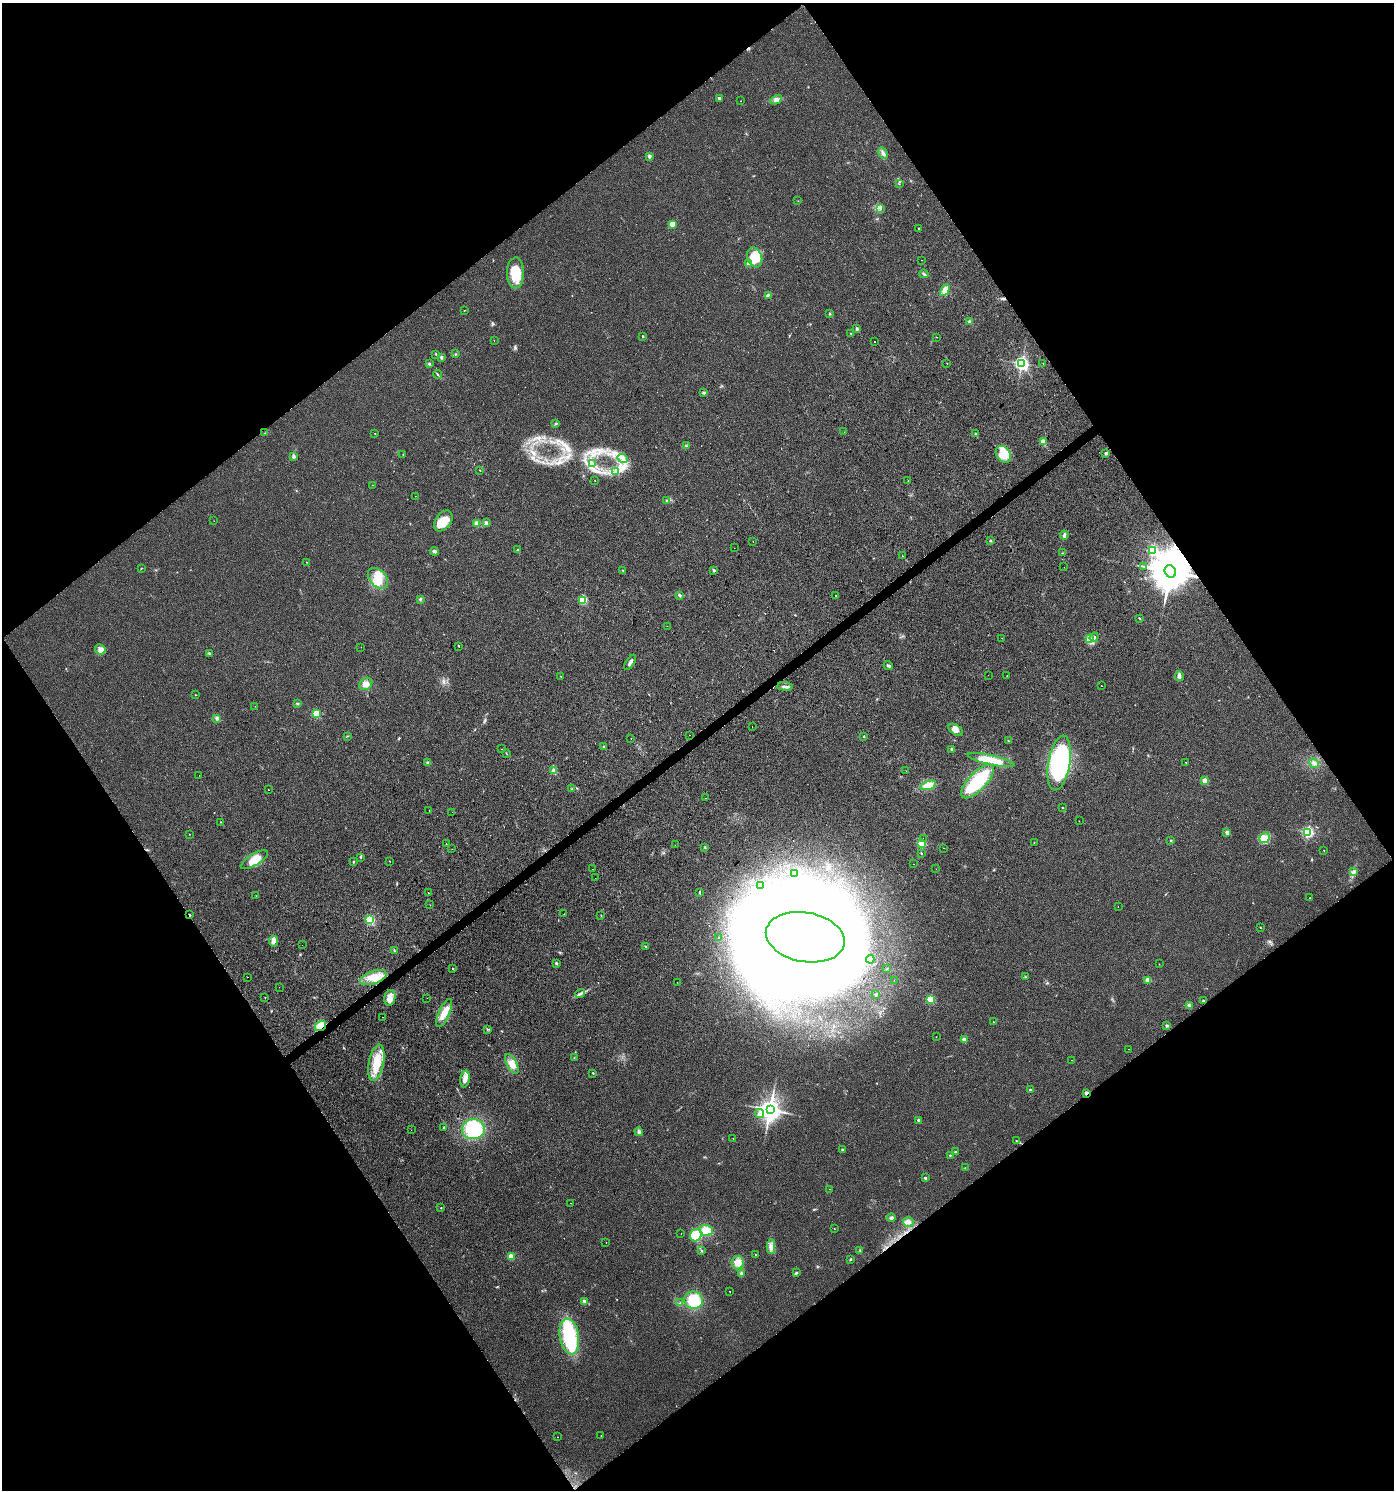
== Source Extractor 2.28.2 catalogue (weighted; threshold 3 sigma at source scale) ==
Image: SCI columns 193-5759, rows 1-5952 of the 5888 x 5956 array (HDU 1 of 3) = the unmasked area's bounding box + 8 px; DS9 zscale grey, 4 x 4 block average (1 PNG px = mean of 4 x 4 image px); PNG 1396 x 1492 px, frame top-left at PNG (2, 3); each listed source drawn as its Kron ellipse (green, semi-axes under 4 px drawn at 4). Shown black and unused: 49% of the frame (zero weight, under 2 of 3 exposures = <1% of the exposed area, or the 3 px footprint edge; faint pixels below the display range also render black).
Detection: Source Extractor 2.28.2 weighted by HDU 2 'WHT'. Background 0.0154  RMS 0.0057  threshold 0.0256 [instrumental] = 3 sigma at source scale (4.5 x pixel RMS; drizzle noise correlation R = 1.50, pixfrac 1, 0.0396/0.0396 arcsec/px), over >= 5 px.
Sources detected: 321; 1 too faint to see at this stretch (4 x 4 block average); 48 inside a brighter object's white glare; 8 cosmic-ray / hot-pixel residue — neither listed nor drawn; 11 inside a brighter listed object's ellipse — not listed separately; the other 253 listed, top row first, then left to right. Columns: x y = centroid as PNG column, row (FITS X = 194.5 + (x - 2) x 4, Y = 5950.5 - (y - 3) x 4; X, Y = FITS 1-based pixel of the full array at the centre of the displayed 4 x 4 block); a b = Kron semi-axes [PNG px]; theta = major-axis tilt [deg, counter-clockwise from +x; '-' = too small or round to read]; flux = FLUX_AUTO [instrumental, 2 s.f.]
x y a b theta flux
719 98 2 2 - 14
776 100 6 4 28 11
740 101 2 2 - 0.96
883 153 6 3 -57 9.6
649 156 2 2 - 28
899 184 2 2 - 1.2
798 201 2 2 - 0.93
881 208 2 2 - 1.3
672 224 2 2 - 91
919 229 2 2 - 4.4
755 257 10 7 -70 65
921 260 2 2 - 0.76
749 263 4 4 - 10
515 273 15 8 89 88
924 274 4 2 - 6.4
945 290 6 3 61 29
768 295 2 2 - 1.8
464 310 2 2 - 1.1
830 314 3 2 - 3.2
970 322 2 2 - 35
857 329 3 2 - 6.5
851 333 2 2 - 1.6
643 336 2 2 - 2.2
937 337 2 2 - 1.1
494 341 2 2 - 9.4
874 342 2 2 - 1.8
436 354 3 2 - 2.2
455 354 3 2 - 1.5
441 357 3 3 - 6
947 363 2 2 - 1.4
1022 363 2 2 - 920
429 364 2 2 - 4
1043 364 2 2 - 6.2
437 374 4 2 - 2.9
704 393 4 3 - 6.2
556 424 2 2 - 2.6
844 432 2 2 - 1.3
265 433 2 2 - 1.7
375 434 2 2 - 1.4
976 434 3 2 - 3.6
1043 442 2 2 - 97
686 446 3 2 - 3.7
1106 453 3 3 - 6.2
403 454 3 2 - 1.6
1003 454 9 6 -51 54
293 457 3 2 - 4
622 458 5 3 - 10
592 463 2 2 - 2.7
480 470 2 2 - 1.8
615 472 2 2 - 1.8
595 480 2 2 - 1
908 480 2 2 - 1.2
372 485 2 2 - 0.58
415 496 2 2 - 0.8
666 501 3 2 - 3.1
214 521 2 2 - 0.69
443 521 12 7 55 57
477 523 4 3 - 7.1
486 523 3 2 - 7.7
1064 535 4 3 - 7.5
990 541 2 2 - 1.9
753 542 2 2 - 2
734 548 2 2 - 0.67
517 549 2 2 - 1.2
434 551 4 3 - 6.8
1153 551 2 2 - 410
1062 553 2 2 - 1.2
903 556 2 2 - 1.3
306 562 2 2 - 1
1144 566 3 2 - 2.8
1064 567 2 2 - 0.52
141 568 2 2 - 1.1
623 570 2 2 - 3.7
714 570 2 2 - 15
1170 571 6 5 - 17000
378 578 12 8 -46 59
680 595 3 2 - 3.9
836 596 2 2 - 4.7
420 599 4 2 - 3.6
583 600 2 2 - 230
1140 618 2 2 - 1.6
667 626 2 2 - 0.59
1094 637 5 3 - 8.4
1002 638 2 2 - 0.76
1090 639 4 2 - 5.9
459 646 2 2 - 1.9
361 647 2 2 - 0.6
100 649 5 5 - 15
209 653 3 2 - 3.1
630 662 8 3 58 11
888 666 5 3 - 4.9
988 675 2 2 - 0.85
561 676 2 2 - 1.1
1007 676 2 2 - 1.3
1179 676 5 3 - 15
366 684 7 5 38 19
785 686 8 2 -5 12
1101 686 2 2 - 1.3
195 695 2 2 - 0.81
297 703 2 2 - 2.7
255 706 2 2 - 0.43
316 713 2 2 - 170
217 718 3 3 - 9.2
752 727 2 2 - 1.1
956 730 8 5 -36 19
690 735 2 2 - 0.71
348 736 2 2 - 1.5
864 736 2 2 - 5.1
631 739 2 2 - 1.3
1008 741 2 2 - 2.2
604 746 2 2 - 1.8
501 749 2 2 - 3.1
952 749 3 2 - 3.2
506 753 4 2 - 1.4
991 760 24 5 -13 64
428 763 3 3 - 4.4
1059 763 28 11 80 490
1186 763 2 2 - 5.1
1314 763 5 4 - 9.9
554 771 2 2 - 50
906 771 2 2 - 0.93
199 775 2 2 - 1.1
1205 780 2 2 - 71
978 781 22 9 47 220
928 785 8 4 17 39
572 789 2 2 - 1.4
268 790 2 2 - 1.6
705 798 2 2 - 0.63
1063 808 2 2 - 1.3
429 811 2 2 - 4.8
452 812 2 2 - 3.3
1079 821 2 2 - 0.99
221 822 2 2 - 1.3
1308 832 2 2 - 540
1227 833 4 3 - 6.6
189 834 2 2 - 1.2
1265 838 5 5 - 18
923 839 2 2 - 0.92
1171 840 2 2 - 2.6
446 843 2 2 - 4.2
1034 843 2 2 - 1.6
922 844 2 2 - 220
675 845 2 2 - 1.5
705 847 2 2 - 1.3
943 848 2 2 - 0.71
452 849 2 2 - 0.75
1324 851 2 2 - 1.5
921 853 2 2 - 3.1
360 857 2 2 - 1.8
254 860 15 5 31 45
390 861 2 2 - 1.2
354 862 2 2 - 2.5
913 864 2 2 - 0.94
592 869 2 2 - 3
936 869 2 2 - 0.51
1354 872 2 2 - 10
794 873 3 2 - 5.7
595 878 2 2 - 0.69
760 886 3 2 - 1.9
699 892 2 2 - 3.5
428 893 2 2 - 31
256 896 2 2 - 0.97
1309 898 2 2 - 1.7
430 905 2 2 - 3.7
1118 906 2 2 - 0.96
564 914 2 2 - 0.59
190 915 2 2 - 6.5
601 915 2 2 - 1.3
370 919 2 2 - 340
1260 927 2 2 - 1.2
719 937 2 2 - 2.1
805 937 40 24 -10 1300
273 941 5 4 - 12
302 945 2 2 - 1.2
646 946 4 2 - 3
394 950 3 2 - 2.5
870 959 4 2 - 5.4
556 963 2 2 - 7.8
1159 964 2 2 - 0.76
453 969 2 2 - 4.2
887 969 2 2 - 1.9
247 977 2 2 - 2
373 977 14 6 18 49
1026 977 3 2 - 3.7
894 980 2 2 - 0.81
1148 980 2 2 - 70
677 982 2 2 - 0.55
279 987 2 2 - 0.89
580 994 5 3 - 7.6
876 994 3 2 - 4.5
265 998 2 2 - 1.1
390 998 8 5 76 23
427 998 2 2 - 1
930 999 2 2 - 230
1203 1001 2 2 - 17
1189 1005 3 2 - 4
444 1013 15 5 66 41
382 1017 2 2 - 4.6
993 1022 2 2 - 2.9
320 1026 6 4 35 38
1167 1026 2 2 - 19
487 1029 3 2 - 2.4
936 1037 2 2 - 0.59
964 1039 2 2 - 44
1129 1049 2 2 - 3.3
574 1058 2 2 - 1
1072 1060 2 2 - 1.5
376 1063 18 7 78 83
512 1064 11 5 -61 25
593 1073 2 2 - 4.9
465 1079 8 4 82 17
1030 1090 3 2 - 3.8
1087 1093 2 2 - 38
770 1110 4 3 - 2700
760 1113 5 4 - 10
918 1120 2 2 - 15
444 1127 3 2 - 3.1
473 1129 11 10 - 190
411 1130 2 2 - 2
639 1132 4 2 - 5.1
733 1138 2 2 - 1.2
1016 1141 2 2 - 1.5
843 1150 2 2 - 16
955 1152 2 2 - 2.4
950 1155 2 2 - 3.7
965 1168 2 2 - 0.92
925 1178 2 2 - 18
829 1189 2 2 - 0.69
571 1203 2 2 - 1.9
441 1207 2 2 - 1.2
891 1218 4 3 - 6.4
908 1222 5 5 - 13
834 1228 2 2 - 1.1
706 1230 6 5 - 42
681 1234 2 2 - 2.8
696 1235 6 5 - 44
606 1243 2 2 - 1
771 1247 7 4 -88 15
860 1250 2 2 - 1.7
701 1251 2 2 - 2
756 1254 2 2 - 3.4
511 1257 2 2 - 110
850 1259 3 2 - 2.6
738 1262 7 6 - 27
741 1273 3 2 - 4.3
796 1273 3 2 - 4.2
730 1291 2 2 - 1.7
694 1300 9 8 - 120
585 1301 2 2 - 33
680 1303 2 2 - 1.5
569 1336 18 9 -80 230
601 1435 2 2 - 0.94
558 1437 2 2 - 1.7
Overlapping masked pixels (flux is a lower limit): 4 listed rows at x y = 1170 571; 190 915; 320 1026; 1087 1093
Diffuse or blended objects may show on this block-average render without a row.